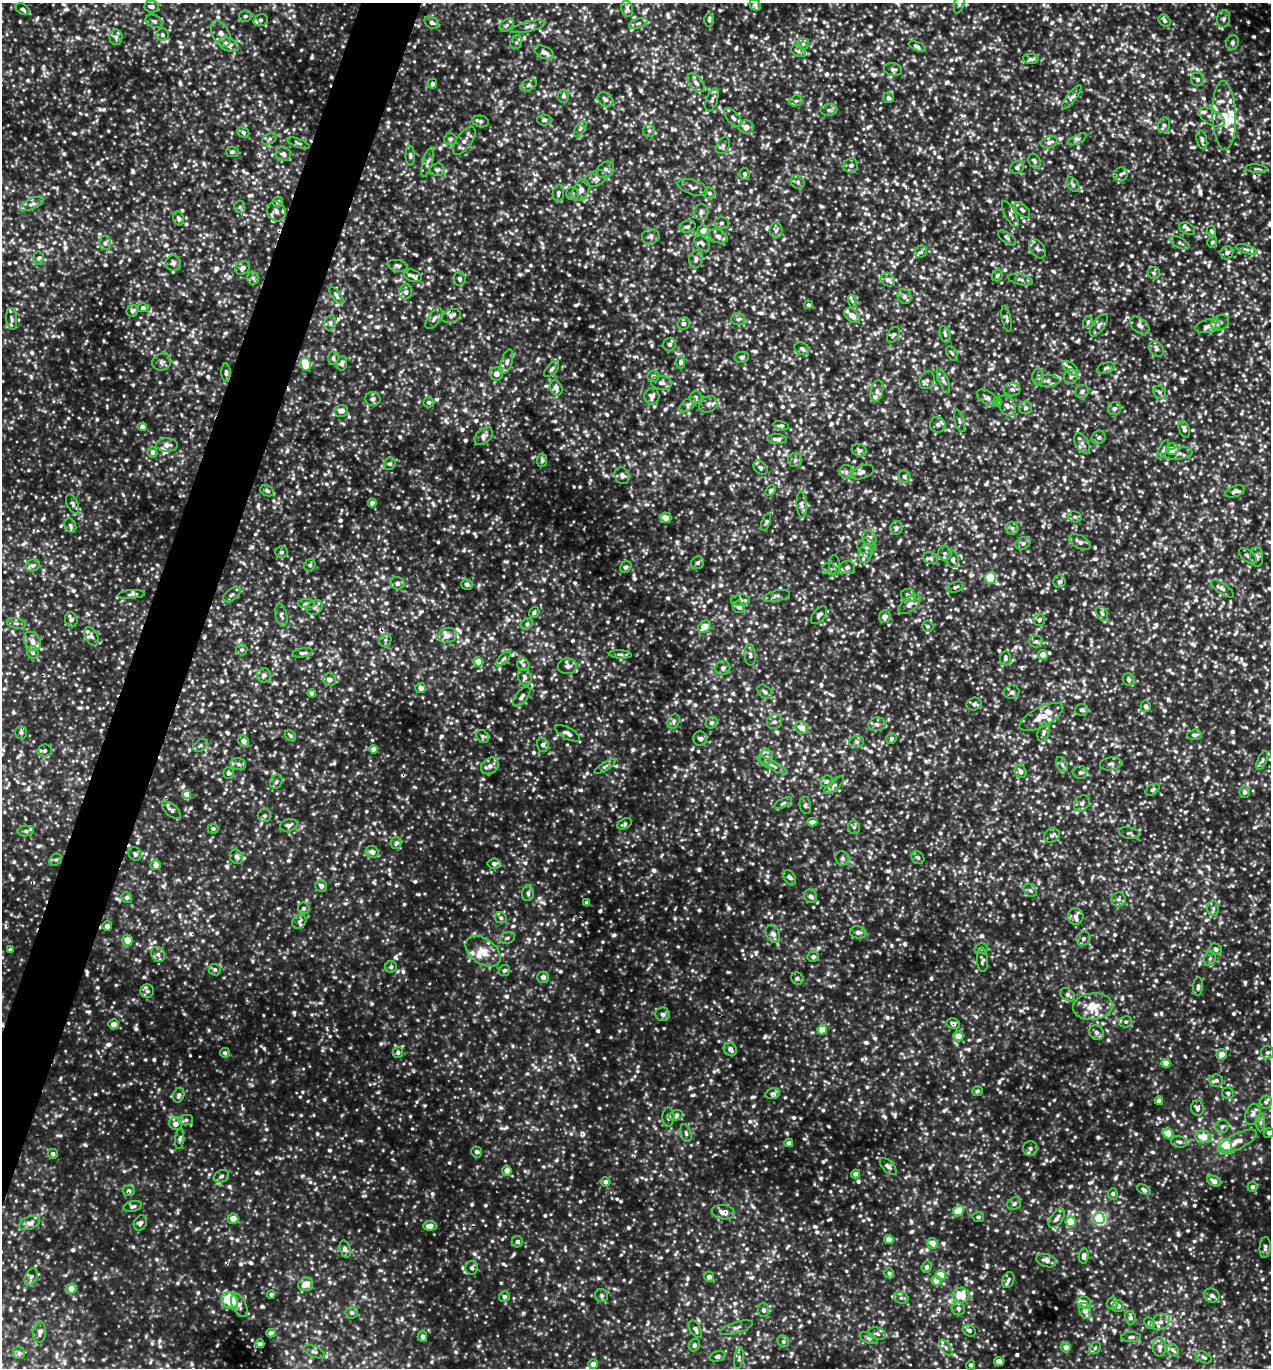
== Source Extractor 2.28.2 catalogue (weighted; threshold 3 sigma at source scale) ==
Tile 7 of 4 x 4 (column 3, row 2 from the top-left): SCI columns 2834-4102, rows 2761-4126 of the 5510 x 5498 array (HDU 1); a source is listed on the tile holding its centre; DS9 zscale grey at full resolution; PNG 1273 x 1370 px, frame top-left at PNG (2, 3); each listed source drawn as its Kron ellipse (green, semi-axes under 4 px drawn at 4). Shown black and unused: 4% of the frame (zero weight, under 3 of 5 exposures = <1% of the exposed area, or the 3 px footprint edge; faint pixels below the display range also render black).
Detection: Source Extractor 2.28.2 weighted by HDU 2 'WHT'; one run over the whole footprint, this tile lists its part. Background 0.15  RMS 0.034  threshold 0.151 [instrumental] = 3 sigma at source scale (4.5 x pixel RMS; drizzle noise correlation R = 1.50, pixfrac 1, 0.05/0.05 arcsec/px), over >= 5 px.
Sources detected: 1894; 13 cosmic-ray / hot-pixel residue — neither listed nor drawn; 76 inside a brighter listed object's ellipse — not listed separately; of the other 1805, all 500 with FLUX_AUTO >= 7.67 (the completeness limit of this list) listed and drawn (1305 fainter detections not listed), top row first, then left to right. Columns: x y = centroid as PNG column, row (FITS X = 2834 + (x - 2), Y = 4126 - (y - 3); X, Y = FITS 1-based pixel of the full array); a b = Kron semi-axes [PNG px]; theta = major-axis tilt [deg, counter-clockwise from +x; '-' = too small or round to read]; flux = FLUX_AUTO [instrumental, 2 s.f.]
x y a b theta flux
959 3 11 5 74 9
755 5 6 5 - 10
152 7 7 6 - 13
23 9 7 5 -32 8.3
627 9 8 5 -73 10
245 16 6 6 - 8.4
1223 19 8 6 79 12
261 20 7 6 - 9.2
709 20 6 4 90 7.9
154 21 9 6 -25 10
1165 21 7 5 -49 8
432 23 8 5 -34 9.9
638 23 9 4 18 8.4
507 25 8 5 37 9.5
528 27 17 5 12 13
221 33 14 8 -61 22
162 35 6 6 - 8.7
116 37 8 6 90 11
516 42 7 5 69 8.5
1232 43 7 6 - 9.6
803 44 5 5 - 7.8
228 45 10 6 -24 24
917 46 9 4 -21 8.2
798 51 8 5 -28 8.3
544 52 10 6 -26 16
1031 59 8 5 -1 8.9
893 70 9 6 -9 11
1197 79 7 6 - 11
696 83 11 6 -50 18
432 84 5 5 - 8
529 85 9 5 27 8.8
563 96 6 5 - 9.2
1072 97 15 4 52 13
888 98 5 5 - 8.2
605 100 8 6 -36 13
712 100 12 5 72 11
796 101 7 5 21 7.9
829 110 8 6 2 9.7
1224 115 34 12 -88 92
1212 117 14 7 -30 23
733 118 12 5 -49 14
544 120 7 5 -4 8.1
481 121 8 6 -12 7.9
1164 125 8 6 77 9.2
746 127 7 6 - 24
580 129 9 4 54 8.5
649 131 6 6 - 9.6
243 132 6 5 - 8.3
270 139 8 5 28 7.8
450 139 6 6 - 7.9
1077 139 10 4 27 11
1202 140 9 5 -77 8.8
464 141 16 7 55 20
1049 142 8 5 18 11
298 143 12 4 -20 7.7
723 146 9 6 61 9
232 152 6 5 - 9.3
283 154 8 7 - 13
410 156 10 4 -88 8
1034 161 8 5 -66 9.4
428 162 15 5 74 13
851 165 7 7 - 12
1017 167 7 6 - 10
1257 169 11 4 -5 7.7
437 170 7 6 - 8.3
605 170 10 7 38 14
745 174 6 5 - 8.1
1121 174 7 7 - 9.9
595 179 11 7 20 16
798 182 7 6 - 8.8
1073 185 8 5 -54 8.6
693 187 16 7 -19 16
581 190 11 8 64 20
558 193 8 5 82 9.7
572 193 6 6 - 9.2
709 193 6 5 - 9.4
278 202 5 5 - 11
32 204 13 5 25 14
240 207 6 5 - 8.3
1022 210 9 5 -46 9.2
276 211 10 9 - 19
701 212 8 7 - 12
1010 214 14 5 -62 12
179 219 7 5 -76 9.8
721 223 7 5 -1 9.6
687 227 8 6 16 9.5
1187 229 8 5 -27 9.8
776 230 8 6 86 10
703 231 6 5 - 28
1211 231 5 4 - 8.3
718 236 10 6 -19 15
651 237 9 7 13 13
1007 238 10 5 -37 8.6
1212 242 5 5 - 8.2
105 243 7 6 - 9.3
702 243 9 6 -46 12
1180 243 10 5 -27 8.4
1037 248 11 7 -56 13
1246 249 11 4 -16 8.9
921 252 7 5 44 8.6
1227 253 7 6 - 11
38 258 7 5 83 8.8
696 259 9 6 83 13
173 263 7 7 - 11
397 266 10 5 -12 9.6
243 268 8 6 30 12
1154 273 6 6 - 7.9
413 276 9 6 -21 13
997 276 6 5 - 8.1
253 278 6 6 - 9.6
460 279 7 6 - 11
888 280 7 6 - 14
1020 280 12 5 -13 11
406 292 7 6 - 13
337 296 10 4 -51 8.1
905 297 7 6 - 11
852 301 7 4 -72 7.7
808 305 4 3 - 8
143 308 5 4 - 9.3
132 311 6 5 - 9.1
451 316 10 6 21 15
852 316 9 5 -43 25
12 319 11 5 -82 11
434 319 12 6 55 13
738 319 7 6 - 9.9
1007 319 13 4 -79 8.1
1088 322 6 4 72 7.8
330 323 8 6 78 9.7
1220 323 9 7 26 13
684 324 6 6 - 9.9
1099 325 13 6 53 12
1140 325 11 7 -40 17
1208 326 13 6 11 20
945 334 8 5 -75 8.2
893 335 8 5 56 8.2
670 345 7 6 - 11
802 349 8 6 -28 9.1
1156 349 9 6 -47 11
952 353 8 5 -61 8.2
742 357 7 5 7 8.8
333 358 7 5 -89 8
162 362 10 8 23 13
507 362 12 5 74 14
680 362 6 4 -83 8
342 363 7 5 81 8.6
305 364 6 5 - 90
1070 368 9 5 -42 11
1106 368 9 5 16 8.5
552 369 10 5 49 9.5
226 373 9 4 -88 9.1
496 374 7 6 - 19
653 376 6 5 - 11
1038 377 8 5 90 8.9
1071 377 8 7 - 10
927 380 9 7 64 9.7
943 380 13 4 -68 11
1047 381 12 6 0 15
661 383 10 7 -8 14
556 388 8 6 -63 14
1012 389 8 7 - 13
877 391 11 6 75 18
1082 392 7 6 - 12
1160 392 7 6 - 8.2
652 396 8 7 - 23
696 397 6 6 - 7.9
987 398 11 6 -31 15
373 399 8 7 - 12
429 402 5 5 - 8.6
998 402 4 4 - 7.8
708 404 10 7 32 15
688 405 9 5 40 12
1007 406 11 7 -58 18
1026 408 6 6 - 9.3
1115 409 7 6 - 11
341 411 7 6 - 18
959 421 11 5 -75 9.3
938 425 8 7 - 11
781 426 7 4 -12 7.7
143 427 4 4 - 25
1184 429 9 5 -70 12
484 436 10 7 42 15
1099 437 7 6 - 8.1
777 439 10 5 -2 14
1082 443 11 6 -61 14
167 445 10 7 0 21
1172 449 6 6 - 28
859 450 8 6 -20 9.1
1163 450 10 4 63 8.1
152 452 5 5 - 12
1178 453 14 6 8 19
542 460 6 5 - 8.4
795 460 7 7 - 11
390 464 6 5 - 7.7
761 468 8 6 -49 9.8
846 472 7 6 - 10
862 472 12 6 20 13
622 476 8 7 - 12
904 477 6 6 - 11
770 490 6 4 47 9.8
267 491 7 5 -23 8.8
1235 491 10 5 20 11
372 503 4 4 - 23
73 504 10 5 -65 8.9
802 505 13 5 -87 12
1075 517 7 5 -14 7.9
666 518 5 5 - 26
766 522 9 4 71 7.8
70 525 7 5 -62 7.9
896 528 6 6 - 9.2
1012 528 6 6 - 9.6
869 538 8 7 - 18
1080 542 12 6 -30 15
1023 543 8 6 29 11
866 546 9 8 - 21
281 552 6 6 - 9.3
945 553 7 7 - 10
865 554 9 6 79 14
1248 556 10 5 -39 11
1257 557 10 6 -84 13
931 558 7 6 - 9
953 560 8 6 -83 8.9
698 563 7 6 - 9.5
33 565 7 6 - 9.1
310 565 6 5 - 8.2
835 565 10 5 -85 10
626 567 6 5 - 8.8
847 568 7 6 - 14
830 569 7 5 -16 8
991 578 6 5 - 160
1059 582 6 6 - 11
397 583 7 6 - 14
467 584 6 5 - 10
955 587 8 5 21 7.7
1222 589 13 5 -35 13
131 594 13 4 4 8.4
232 595 10 5 36 11
777 596 14 5 11 11
908 596 7 6 - 13
740 600 9 5 3 9.6
306 604 8 4 1 8.2
909 604 13 6 37 19
739 607 6 5 - 13
315 608 8 6 37 10
534 612 6 5 - 8.2
1102 614 8 5 -63 8.7
281 615 11 5 -77 8.6
819 615 10 6 51 11
885 617 6 6 - 18
71 620 7 6 - 15
1039 620 6 6 - 10
16 623 9 5 -9 10
527 624 6 5 - 8
928 626 5 5 - 7.7
704 627 7 5 41 54
447 636 9 7 18 21
92 637 10 6 -60 12
385 640 7 5 51 7.9
32 641 10 7 -56 23
1036 642 7 6 - 10
242 650 5 5 - 8.3
33 652 6 6 - 12
303 653 10 4 9 8.6
620 654 11 4 -3 7.7
750 655 11 5 -86 9.9
1043 655 5 5 - 29
1005 658 7 5 86 9.2
503 659 10 4 45 8.3
478 662 5 4 - 50
523 665 7 5 -53 7.8
567 666 9 8 - 18
723 668 7 7 - 11
264 675 7 7 - 12
525 677 9 6 -70 12
330 679 6 6 - 16
1129 680 6 5 - 9
421 688 5 5 - 16
765 692 8 6 -44 11
1012 692 8 6 10 11
312 693 4 4 - 15
522 697 12 5 51 14
974 704 7 6 - 9.8
1145 706 6 5 - 8.8
1081 710 6 6 - 9.1
1041 717 24 9 27 44
674 721 7 6 - 9.9
774 722 8 7 - 12
712 723 6 5 - 8.6
877 724 8 7 - 13
802 728 7 6 - 31
21 732 6 6 - 9.4
568 733 14 5 -28 13
1044 733 10 5 75 11
1194 735 7 5 3 9.7
290 736 6 5 - 8.4
482 736 7 5 -52 7.7
891 738 5 5 - 8.8
700 739 7 7 - 15
244 741 6 5 - 22
857 742 7 6 - 8.7
200 745 8 5 39 8.3
543 745 7 6 - 11
374 749 4 4 - 24
45 751 7 6 - 10
766 757 8 6 87 14
1262 760 10 4 66 9.2
238 764 8 6 -17 11
1111 764 11 6 9 12
772 765 17 4 -27 15
1062 765 8 5 -63 9.1
490 766 9 7 37 19
605 766 12 4 33 8.7
1020 771 7 5 -66 11
1080 772 7 6 - 9.4
228 773 6 5 - 10
826 781 6 5 - 9.1
276 782 7 6 - 8.7
834 785 12 5 40 11
1152 790 8 5 33 8.1
1245 792 6 5 - 13
187 794 4 4 - 40
783 803 10 4 26 8.3
1082 803 9 7 49 12
805 805 8 5 -80 7.7
171 810 11 6 -39 11
264 816 7 6 - 8.6
812 822 5 4 - 17
624 824 7 5 29 8
289 825 9 6 15 11
854 827 7 6 - 8.8
213 829 5 5 - 8
26 831 8 5 6 11
1129 833 11 5 -12 7.7
1052 835 8 6 28 11
396 843 6 5 - 8.5
372 852 6 6 - 20
135 854 7 6 - 8.7
236 857 7 6 - 11
842 858 7 6 - 9.4
918 858 7 6 - 8
56 860 6 5 - 7.7
494 864 6 5 - 11
156 865 5 5 - 24
790 877 8 5 -57 8.6
321 886 6 6 - 14
1030 890 7 5 -43 8.1
528 893 8 6 84 11
810 896 7 6 - 11
126 898 6 5 - 9
1118 899 7 7 - 10
587 903 4 4 - 11
304 908 6 5 - 9.1
1213 908 7 6 - 10
1076 916 8 8 - 15
501 918 6 5 - 9.3
299 922 8 6 50 9.5
107 926 5 4 - 17
858 932 8 6 -5 13
773 934 9 6 -59 16
507 938 8 5 19 8.1
1083 939 7 6 - 11
127 940 6 5 - 29
981 949 6 5 - 9.1
1216 949 6 5 - 9.7
10 950 4 3 - 8.4
483 951 19 12 -36 50
158 954 8 6 -56 13
813 957 6 5 - 9
1210 959 7 5 68 8.6
982 960 12 5 -88 10
391 967 6 5 - 9.4
215 970 6 5 - 10
504 970 6 5 - 7.9
543 977 5 5 - 15
797 978 6 6 - 8.6
1198 987 9 5 86 7.9
147 991 6 6 - 9.8
1068 995 8 6 -37 11
1093 1006 20 13 7 68
663 1014 7 7 - 12
1126 1022 6 5 - 7.7
114 1024 5 5 - 25
953 1024 7 5 -9 12
822 1030 5 4 - 59
1096 1033 8 7 - 14
958 1036 5 5 - 45
730 1049 7 6 - 16
398 1052 5 5 - 8.9
225 1053 5 5 - 8.6
1267 1053 6 6 - 8.8
1222 1054 5 5 - 29
1166 1063 4 4 - 40
1216 1080 7 6 - 10
977 1091 5 5 - 8.1
1228 1093 6 5 - 9.5
773 1094 7 5 15 15
179 1095 7 5 70 10
1159 1101 4 4 - 16
1266 1102 6 6 - 10
1197 1108 7 6 - 13
1253 1114 11 7 72 17
676 1115 7 5 19 9.7
668 1117 9 6 90 9.7
186 1120 7 5 9 7.9
1261 1123 9 4 -90 8.7
175 1124 7 6 - 25
1222 1127 7 6 - 10
686 1133 9 5 -75 9.1
1168 1133 5 4 - 64
1269 1133 5 4 - 11
1203 1137 8 6 -12 52
179 1139 10 4 85 8.7
1237 1141 21 7 26 36
1179 1142 8 5 -8 11
789 1143 4 4 - 21
1225 1145 7 5 -37 180
1030 1148 7 7 - 12
477 1152 5 5 - 9.5
53 1154 5 4 - 11
888 1166 11 5 -47 12
507 1171 5 5 - 24
856 1174 4 4 - 19
221 1176 8 6 30 9.6
1214 1181 7 5 -26 16
605 1182 5 4 - 11
1252 1187 5 5 - 11
1144 1190 7 4 -26 10
129 1191 6 5 - 9.2
1113 1194 5 5 - 8.7
1014 1204 7 6 - 9.1
133 1206 9 5 12 8.3
958 1211 5 5 - 64
723 1212 12 7 -9 28
978 1217 6 5 - 7.7
1057 1218 11 6 54 15
1099 1218 5 5 - 450
233 1219 5 5 - 36
1071 1222 5 5 - 130
30 1223 11 6 23 19
140 1223 8 6 63 10
430 1226 7 4 5 25
889 1239 5 4 - 33
517 1242 5 5 - 10
932 1243 6 5 - 27
1265 1247 10 5 85 9.9
345 1249 9 5 -73 12
1084 1256 7 5 83 16
1046 1261 10 6 -18 20
927 1267 6 5 - 11
472 1268 7 6 - 9.1
889 1273 5 4 - 7.8
941 1275 5 5 - 83
31 1277 9 6 65 11
709 1277 5 5 - 16
1008 1280 8 6 68 8.8
936 1281 5 5 - 36
306 1284 7 6 - 39
71 1289 5 5 - 35
271 1294 4 4 - 9.7
602 1295 6 6 - 8.4
961 1295 8 8 - 63
1212 1296 8 6 -24 16
504 1297 5 5 - 9.9
901 1298 7 5 -19 7.9
230 1300 9 7 -44 160
1084 1303 7 6 - 20
1112 1303 6 5 - 12
239 1305 13 7 -65 15
1118 1306 6 5 - 11
958 1309 6 6 - 11
763 1310 7 5 -87 8
1085 1311 8 5 -73 22
352 1313 6 6 - 9.6
1130 1318 7 5 -78 12
1160 1322 10 7 31 21
1149 1323 6 5 - 9.9
736 1328 17 5 16 15
695 1329 9 5 -63 11
969 1331 7 5 -32 9.7
40 1332 11 6 87 12
271 1333 4 4 - 19
877 1334 9 6 -18 11
422 1336 5 5 - 10
1131 1337 10 5 2 8.9
868 1338 9 5 -26 8.9
783 1341 6 5 - 8
260 1344 4 4 - 13
694 1345 6 5 - 8.2
1066 1347 5 5 - 21
1159 1347 9 6 -88 16
946 1348 9 4 -55 11
1095 1348 6 5 - 7.8
1173 1350 7 5 -48 9.4
314 1352 11 5 -22 10
19 1353 6 6 - 7.7
718 1356 8 5 18 9
1204 1357 9 5 -27 8.6
739 1358 11 4 82 8.7
999 1361 5 4 - 31
593 1364 5 5 - 29
970 1365 5 4 - 8.5
Overlapping masked pixels (flux is a lower limit): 6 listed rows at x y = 1072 97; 321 886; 953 1024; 129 1191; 723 1212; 239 1305
Isophote crosses this tile's border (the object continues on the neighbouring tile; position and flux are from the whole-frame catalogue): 2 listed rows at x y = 959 3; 1269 1133
Unlisted compact peaks at least as high as the median listed source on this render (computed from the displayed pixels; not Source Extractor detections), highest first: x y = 252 1340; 108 1044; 885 1117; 654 870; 89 1012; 85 1145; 124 1171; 256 1172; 897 1208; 381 1044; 182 210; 867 887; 96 523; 128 110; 1033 1200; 213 1312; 818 948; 1131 1104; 225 333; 258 505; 604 312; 171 1151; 501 1283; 571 941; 145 1059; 438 369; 690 1156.